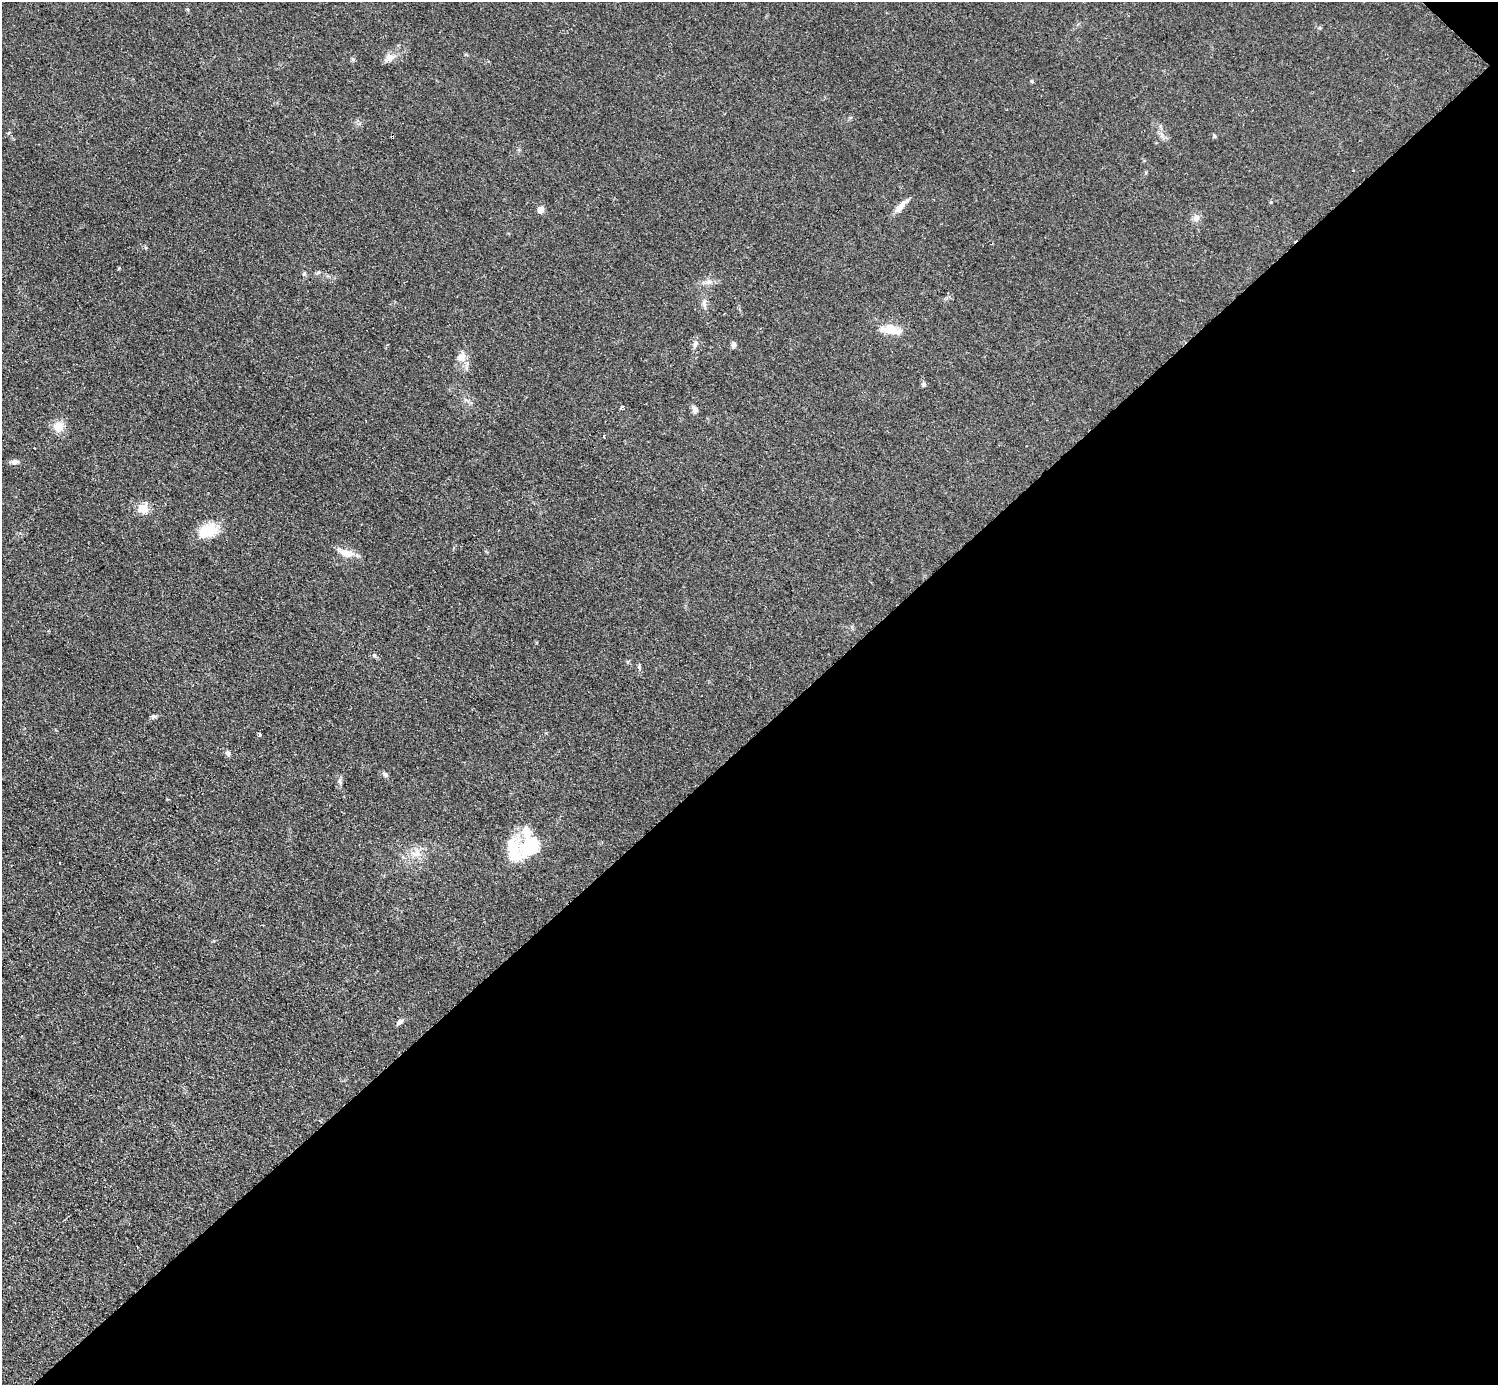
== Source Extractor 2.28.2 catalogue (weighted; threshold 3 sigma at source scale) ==
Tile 12 of 4 x 4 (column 4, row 3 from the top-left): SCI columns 4495-5990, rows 1690-3072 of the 5992 x 5992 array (HDU 1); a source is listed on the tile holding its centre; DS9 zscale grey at full resolution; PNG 1500 x 1387 px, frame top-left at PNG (2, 2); no overlay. Shown black and unused: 47% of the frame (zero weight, under 2 of 3 exposures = <1% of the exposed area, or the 3 px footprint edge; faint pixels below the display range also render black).
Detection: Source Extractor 2.28.2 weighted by HDU 2 'WHT'; one run over the whole footprint, this tile lists its part. Background 0.0555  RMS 0.0074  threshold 0.0333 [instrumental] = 3 sigma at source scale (4.5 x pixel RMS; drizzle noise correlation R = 1.50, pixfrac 1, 0.05/0.05 arcsec/px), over >= 5 px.
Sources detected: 38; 1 inside a brighter object's white glare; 2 cosmic-ray / hot-pixel residue — not listed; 3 inside a brighter listed object's ellipse — not listed separately; the other 32 listed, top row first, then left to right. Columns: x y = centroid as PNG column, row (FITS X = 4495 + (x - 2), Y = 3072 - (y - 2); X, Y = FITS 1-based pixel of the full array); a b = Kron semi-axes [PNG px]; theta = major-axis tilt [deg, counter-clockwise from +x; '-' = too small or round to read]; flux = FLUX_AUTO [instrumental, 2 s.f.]
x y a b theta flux
391 57 19 8 30 5.7
1032 81 6 3 72 0.79
901 206 23 6 48 6
540 210 5 5 - 10
1196 218 10 9 - 3.8
304 274 6 4 1 1
708 282 10 8 9 3.8
704 303 11 5 75 2.6
891 328 17 15 -7 11
695 344 10 6 60 2.8
733 345 7 5 79 2.5
461 357 12 12 - 7
924 384 6 5 - 1.9
467 400 10 3 -21 1.6
622 407 4 3 - 2.3
695 410 11 7 -73 2.5
58 426 12 12 - 9.3
604 436 4 3 - 1.7
15 462 10 6 5 2.9
143 508 13 12 - 9
207 531 23 14 23 21
346 553 23 9 -19 9.1
374 655 5 5 - 1.2
639 666 8 4 89 1.2
153 716 7 5 -12 1.4
260 735 3 3 - 3.9
228 753 9 6 -54 1.9
385 774 8 6 -33 1.9
340 781 10 5 -75 2.1
530 846 23 18 26 42
416 854 17 10 10 9.2
400 1022 10 5 38 2.4
Unlisted compact peaks at least as high as the median listed source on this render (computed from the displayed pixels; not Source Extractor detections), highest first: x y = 1214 136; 119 268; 353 59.